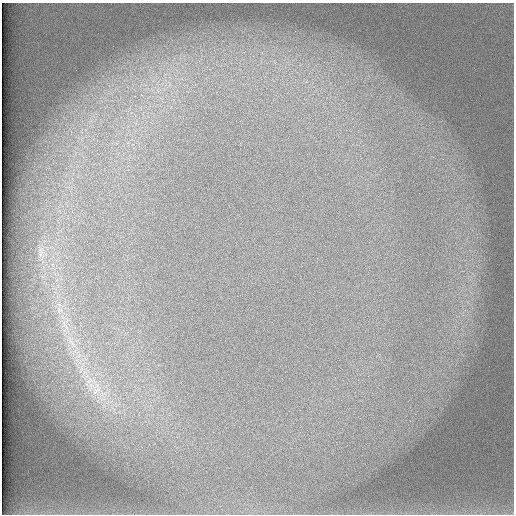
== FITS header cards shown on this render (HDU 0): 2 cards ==
NAXIS1  =                  512 /
NAXIS2  =                  512 /

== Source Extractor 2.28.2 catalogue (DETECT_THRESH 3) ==
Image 512 x 512 px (HDU 0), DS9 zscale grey, 1 PNG px = 1 image px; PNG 516 x 516 px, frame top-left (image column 1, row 512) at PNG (2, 3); no overlay
Background 101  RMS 3.1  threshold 9.43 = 3 sigma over >= 5 px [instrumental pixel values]
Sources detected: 7; all 7 listed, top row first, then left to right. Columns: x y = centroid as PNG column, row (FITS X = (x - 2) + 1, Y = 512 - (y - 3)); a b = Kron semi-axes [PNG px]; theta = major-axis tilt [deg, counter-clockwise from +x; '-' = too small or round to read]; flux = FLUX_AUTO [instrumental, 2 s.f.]
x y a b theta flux
41 254 10 5 81 880
59 310 11 8 -33 1500
67 321 7 4 71 740
72 343 20 7 -63 3100
82 367 13 5 71 1200
91 385 27 11 59 4900
96 391 18 10 48 3700